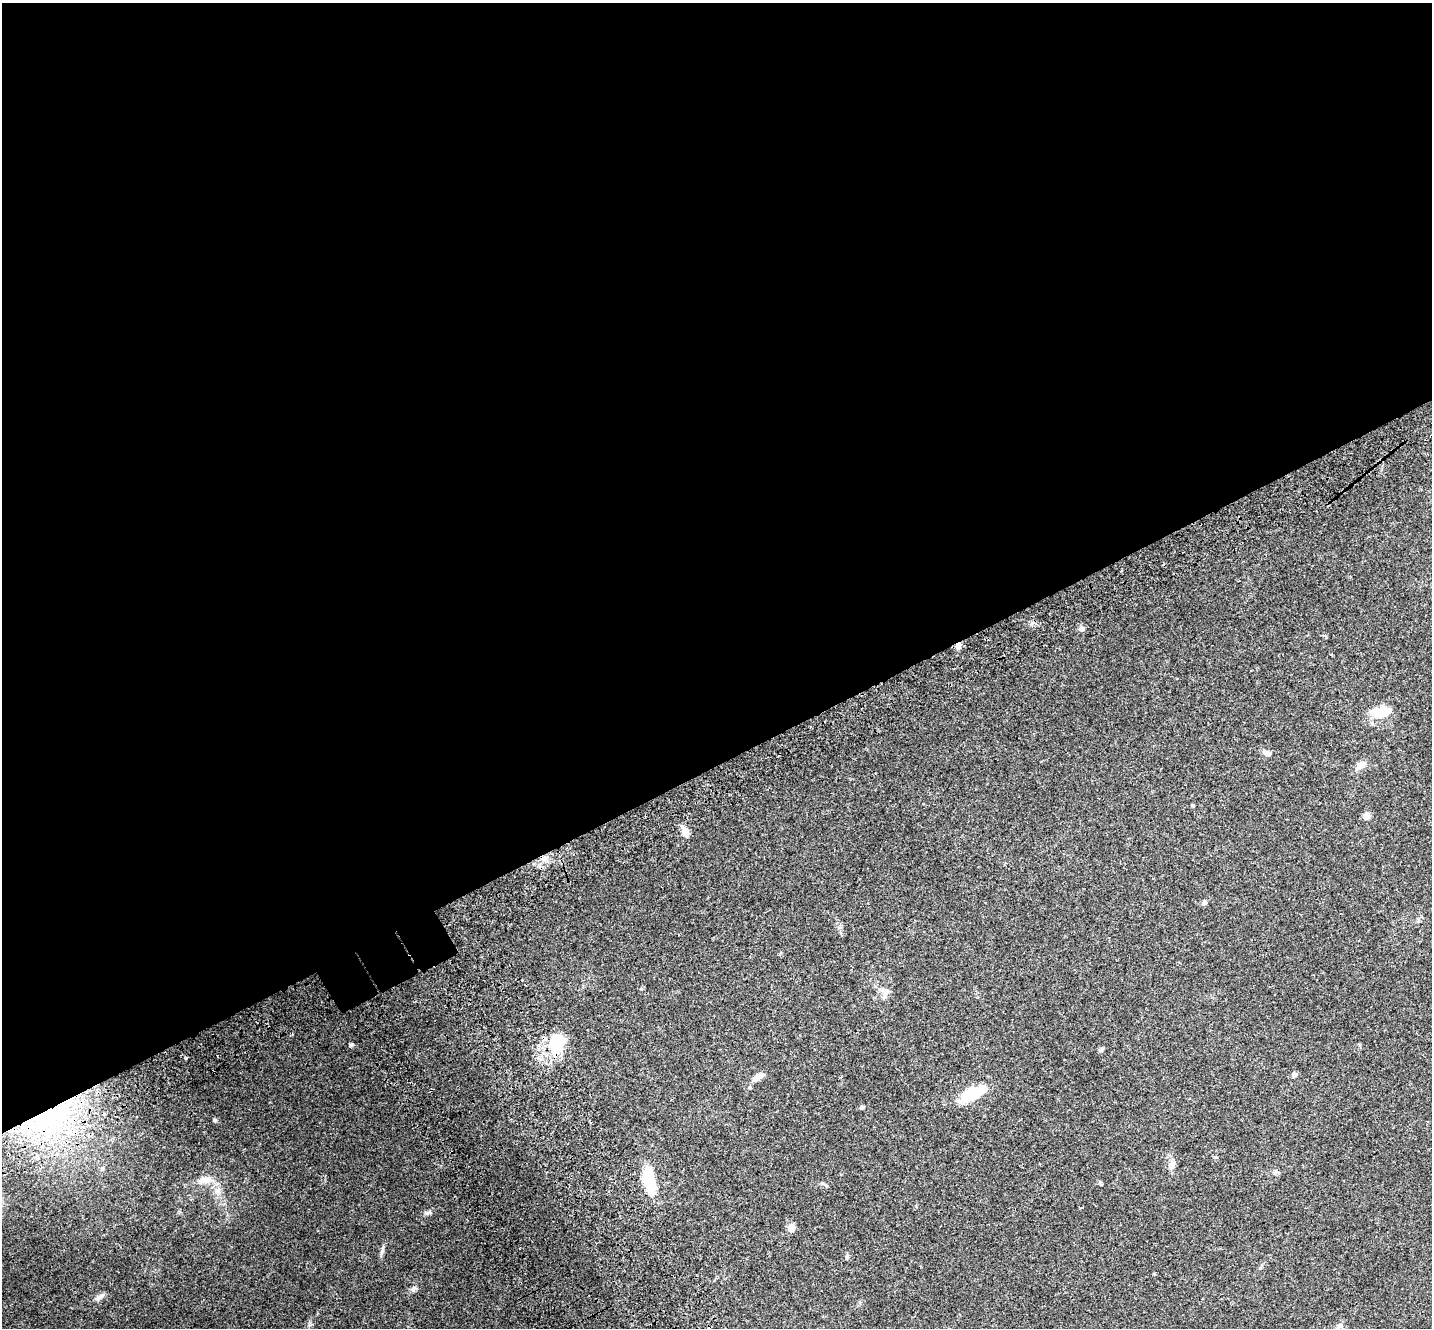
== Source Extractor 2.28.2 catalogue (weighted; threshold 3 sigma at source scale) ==
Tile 2 of 4 x 4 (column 2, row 1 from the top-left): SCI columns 1559-2988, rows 4286-5611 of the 5973 x 5859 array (HDU 1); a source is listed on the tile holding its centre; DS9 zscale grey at full resolution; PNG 1434 x 1330 px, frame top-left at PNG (2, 3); no overlay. Shown black and unused: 58% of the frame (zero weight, under 3 of 4 exposures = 9% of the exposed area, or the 3 px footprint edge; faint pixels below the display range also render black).
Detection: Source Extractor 2.28.2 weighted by HDU 2 'WHT'; one run over the whole footprint, this tile lists its part. Background 0.0697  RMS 0.0062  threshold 0.0279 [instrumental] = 3 sigma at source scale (4.5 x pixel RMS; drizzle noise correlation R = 1.50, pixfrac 1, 0.0396/0.0396 arcsec/px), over >= 5 px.
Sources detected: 33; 1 inside a brighter object's white glare — not listed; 2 inside a brighter listed object's ellipse — not listed separately; the other 30 listed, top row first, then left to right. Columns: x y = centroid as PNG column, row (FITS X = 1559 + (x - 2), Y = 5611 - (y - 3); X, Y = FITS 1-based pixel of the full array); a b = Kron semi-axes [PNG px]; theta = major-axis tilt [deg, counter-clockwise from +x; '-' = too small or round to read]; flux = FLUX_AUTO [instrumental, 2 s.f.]
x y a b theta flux
1082 629 7 6 - 1.5
958 646 9 6 78 2.4
1380 712 23 10 5 13
1266 753 11 6 -27 2.1
1360 765 13 9 28 3.8
1193 805 4 3 - 0.63
1366 816 8 8 - 2.8
685 831 12 7 -70 4.9
544 858 10 5 -45 2.1
1204 902 6 5 - 1.6
886 991 11 8 0 2.7
557 1039 24 20 25 17
351 1045 5 4 - 0.99
1294 1074 7 5 33 1.2
759 1076 10 7 27 3.5
971 1094 28 14 28 18
862 1107 4 4 - 0.88
47 1115 72 23 32 82
215 1120 5 5 - 0.72
1172 1165 12 7 67 2.9
102 1169 6 5 - 1.1
205 1180 19 9 14 5.5
649 1181 28 11 -75 28
217 1191 9 8 - 2.8
428 1213 11 4 0 1.4
791 1228 7 6 - 5.4
847 1257 7 5 -79 0.93
413 1289 9 6 70 1.6
99 1297 13 6 28 2.6
1340 1325 7 5 42 1.3
Overlapping masked pixels (flux is a lower limit): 4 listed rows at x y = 958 646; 544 858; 47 1115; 649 1181
Unlisted compact peaks at least as high as the median listed source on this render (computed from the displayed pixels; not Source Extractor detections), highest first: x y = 641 989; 1100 1050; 1215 1157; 822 1183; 1260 1268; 1100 1182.